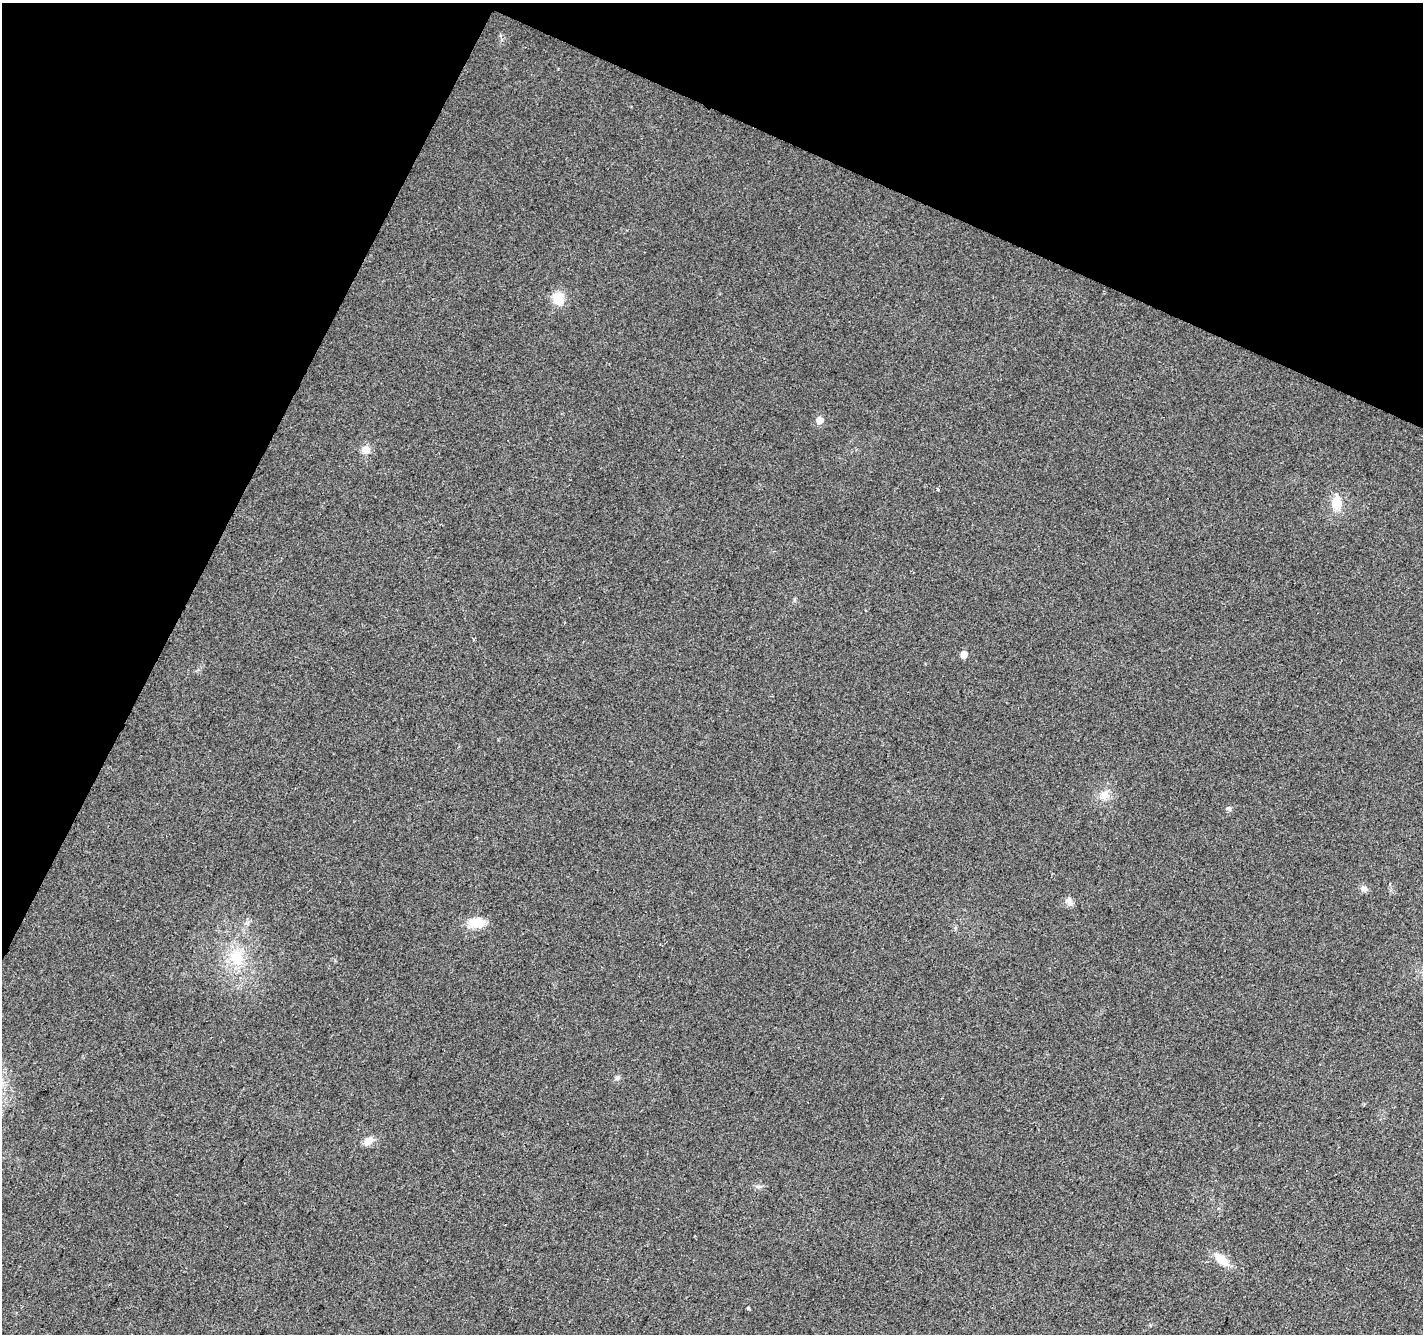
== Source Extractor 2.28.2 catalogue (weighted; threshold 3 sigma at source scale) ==
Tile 2 of 4 x 4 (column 2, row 1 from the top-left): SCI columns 1428-2848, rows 4267-5598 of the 5690 x 5802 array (HDU 1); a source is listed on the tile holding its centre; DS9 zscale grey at full resolution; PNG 1425 x 1336 px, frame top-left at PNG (2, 3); no overlay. Shown black and unused: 23% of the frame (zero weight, under 2 of 3 exposures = <1% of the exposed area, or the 3 px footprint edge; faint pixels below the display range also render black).
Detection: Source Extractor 2.28.2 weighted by HDU 2 'WHT'; one run over the whole footprint, this tile lists its part. Background 0.0552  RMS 0.0089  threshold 0.04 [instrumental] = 3 sigma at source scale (4.5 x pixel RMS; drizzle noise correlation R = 1.50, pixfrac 1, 0.0396/0.0396 arcsec/px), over >= 5 px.
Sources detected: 18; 1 cosmic-ray / hot-pixel residue — not listed; the other 17 listed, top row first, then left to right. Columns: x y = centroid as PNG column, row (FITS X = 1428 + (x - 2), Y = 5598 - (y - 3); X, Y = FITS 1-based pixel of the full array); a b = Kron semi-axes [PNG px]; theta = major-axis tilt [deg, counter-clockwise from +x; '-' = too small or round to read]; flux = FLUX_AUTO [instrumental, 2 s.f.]
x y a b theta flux
558 298 18 14 -74 14
819 420 6 5 - 8.7
366 450 10 10 - 7.5
937 489 4 3 - 0.9
1336 502 17 13 82 15
964 654 5 5 - 9.2
1104 795 12 12 - 9.2
1229 808 8 6 -2 2.5
1364 888 10 8 -48 3.7
1069 901 13 8 -70 4.5
476 923 22 13 2 15
236 958 24 20 -70 31
617 1078 7 5 45 1.9
368 1141 13 9 34 7
758 1186 9 4 8 2.2
1222 1260 20 11 -41 13
748 1308 3 3 - 1.7